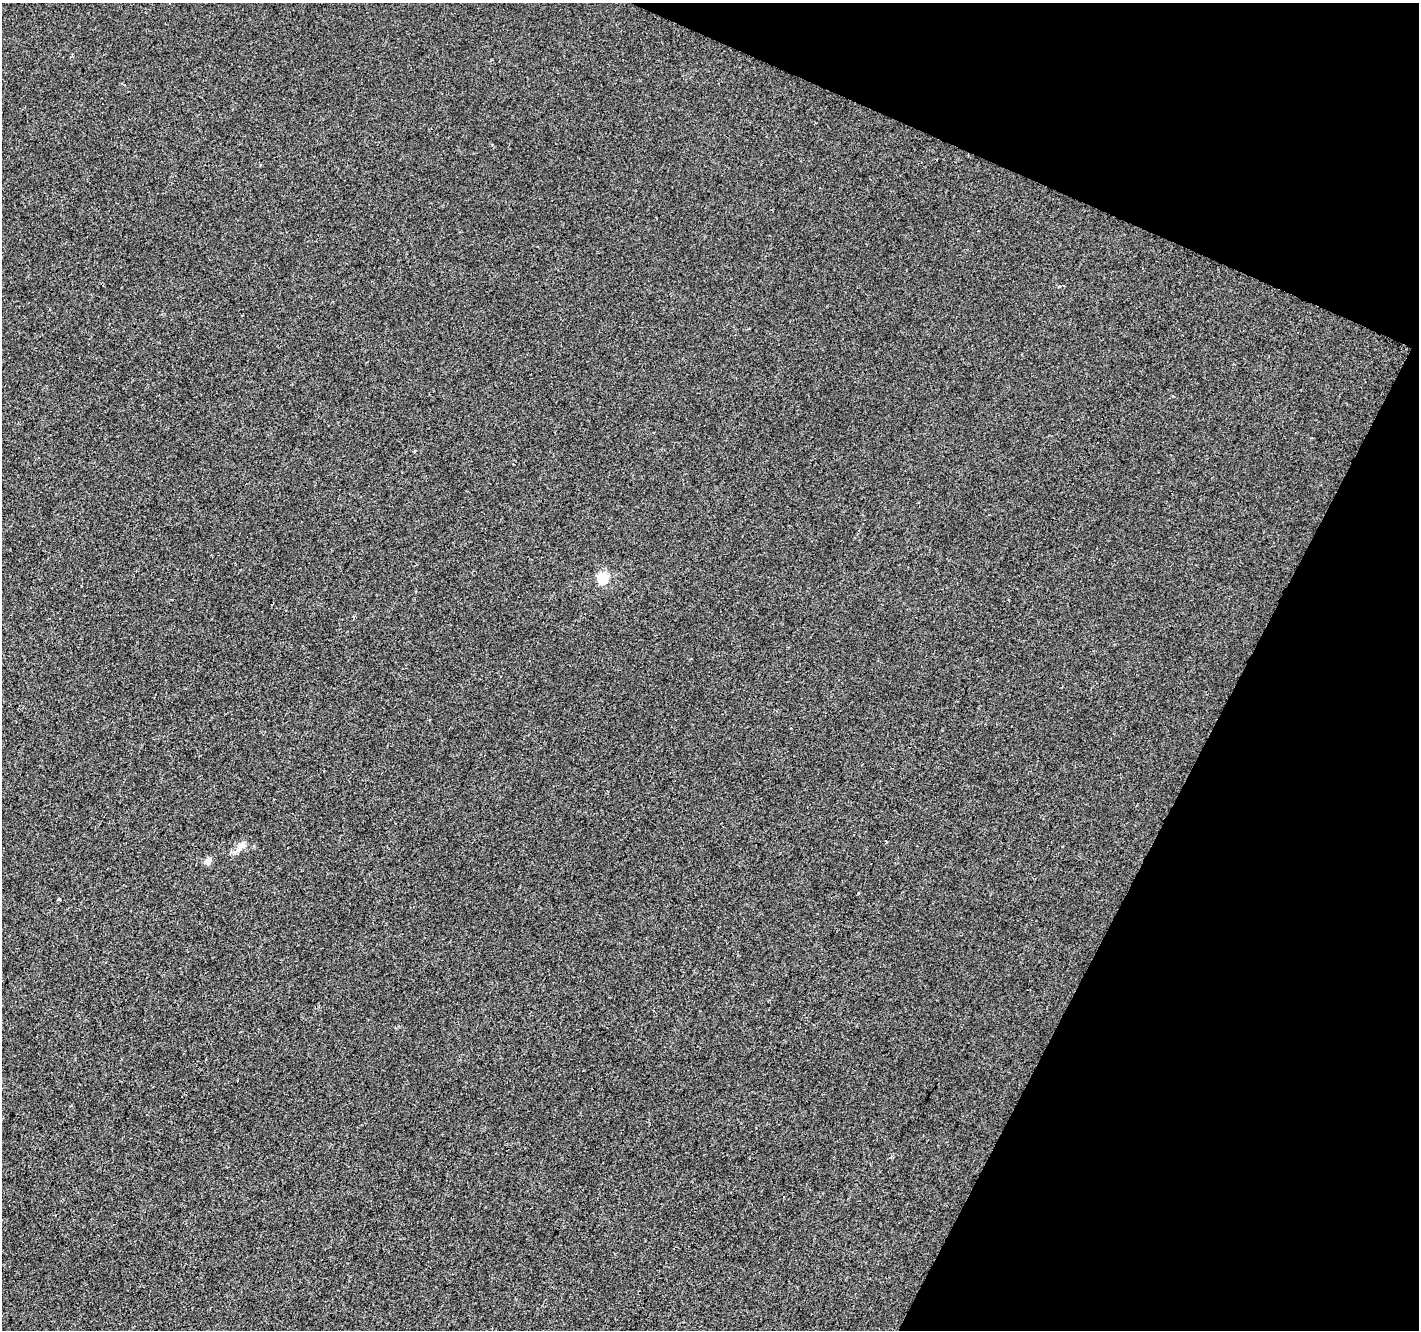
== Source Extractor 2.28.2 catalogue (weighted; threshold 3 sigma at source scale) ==
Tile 8 of 4 x 4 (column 4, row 2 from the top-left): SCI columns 4258-5674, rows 2928-4255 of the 5674 x 5788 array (HDU 1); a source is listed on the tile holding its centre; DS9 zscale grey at full resolution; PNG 1421 x 1332 px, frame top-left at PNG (2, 3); no overlay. Shown black and unused: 21% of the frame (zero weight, under 2 of 3 exposures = <1% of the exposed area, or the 3 px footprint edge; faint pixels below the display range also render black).
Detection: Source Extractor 2.28.2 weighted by HDU 2 'WHT'; one run over the whole footprint, this tile lists its part. Background -9.49e-05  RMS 0.0042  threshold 0.0189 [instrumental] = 3 sigma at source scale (4.5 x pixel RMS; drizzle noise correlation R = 1.50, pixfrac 1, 0.0396/0.0396 arcsec/px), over >= 5 px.
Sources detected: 7; all 7 listed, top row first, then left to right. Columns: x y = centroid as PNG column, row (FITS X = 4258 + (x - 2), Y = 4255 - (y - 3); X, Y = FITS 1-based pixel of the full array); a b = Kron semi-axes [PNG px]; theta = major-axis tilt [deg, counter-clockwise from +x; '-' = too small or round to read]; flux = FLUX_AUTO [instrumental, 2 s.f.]
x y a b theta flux
1059 286 5 3 - 0.39
415 451 3 2 - 0.55
602 578 6 5 - 34
243 846 10 8 23 2.1
208 861 5 4 - 5.4
858 893 3 3 - 1.2
59 899 4 3 - 1.1